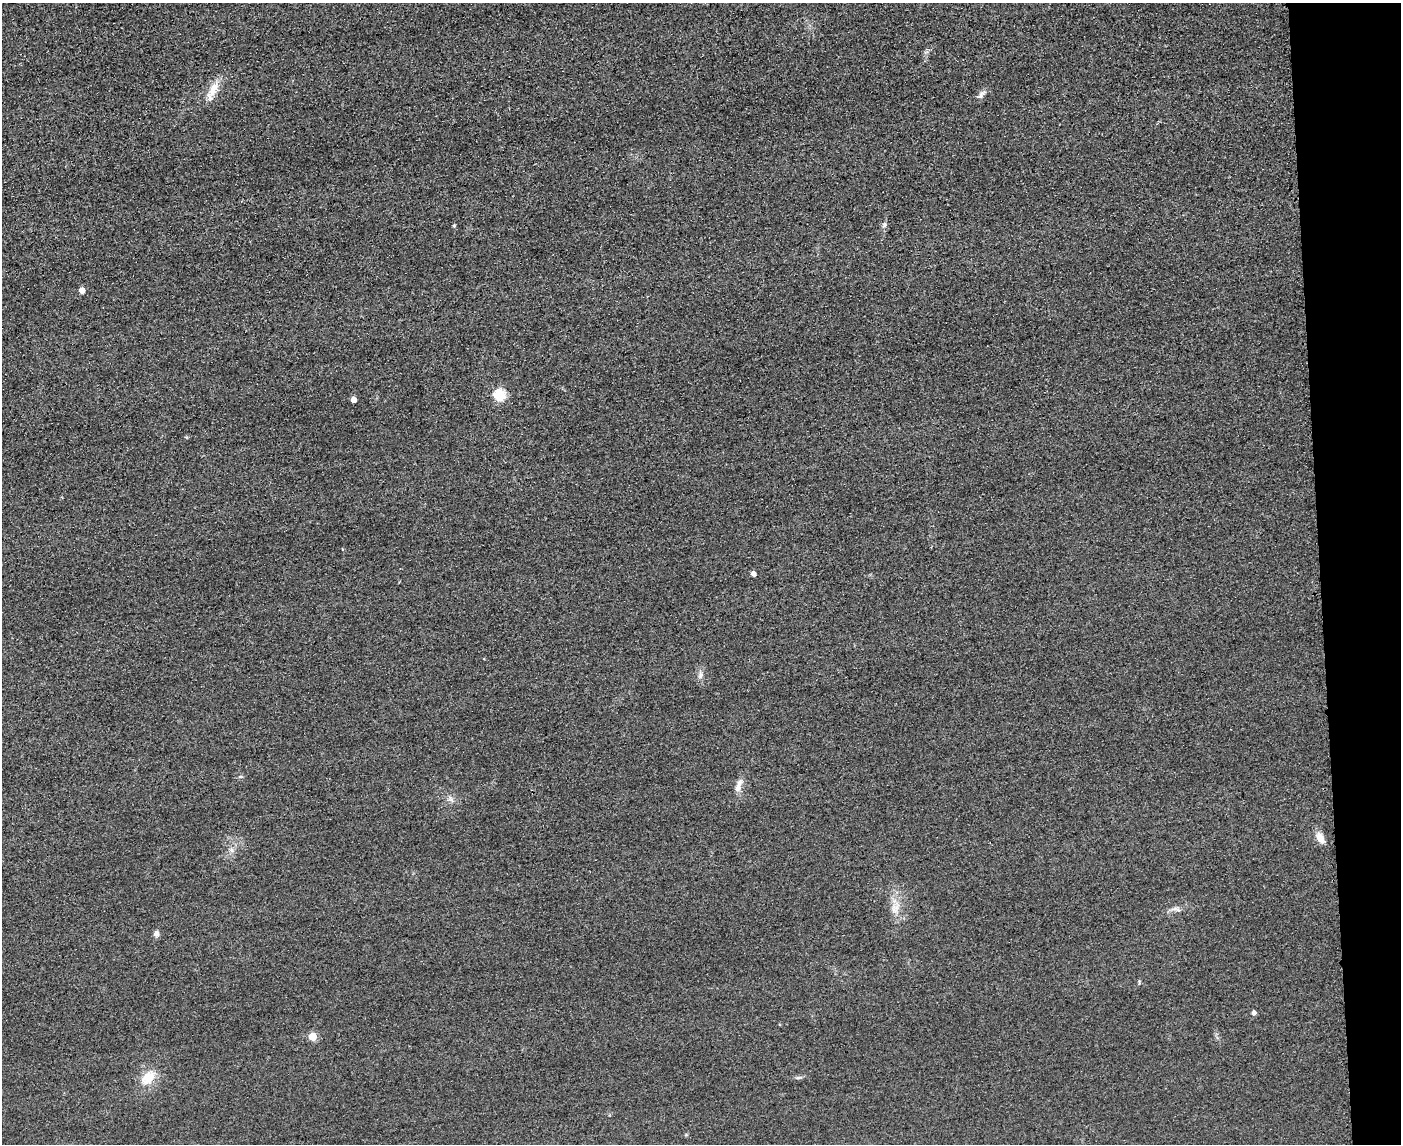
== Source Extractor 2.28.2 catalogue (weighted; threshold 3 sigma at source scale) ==
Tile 9 of 3 x 4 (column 3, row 3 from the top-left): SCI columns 3051-4449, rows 1166-2307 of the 4592 x 4615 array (HDU 1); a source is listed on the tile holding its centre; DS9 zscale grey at full resolution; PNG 1403 x 1146 px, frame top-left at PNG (2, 3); no overlay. Shown black and unused: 6% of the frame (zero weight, under 3 of 4 exposures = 3% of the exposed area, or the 3 px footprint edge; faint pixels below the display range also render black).
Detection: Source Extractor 2.28.2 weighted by HDU 2 'WHT'; one run over the whole footprint, this tile lists its part. Background 0.0645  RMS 0.017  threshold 0.0772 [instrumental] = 3 sigma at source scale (4.5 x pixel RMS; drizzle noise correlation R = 1.50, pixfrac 1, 0.05/0.05 arcsec/px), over >= 5 px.
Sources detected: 19; all 19 listed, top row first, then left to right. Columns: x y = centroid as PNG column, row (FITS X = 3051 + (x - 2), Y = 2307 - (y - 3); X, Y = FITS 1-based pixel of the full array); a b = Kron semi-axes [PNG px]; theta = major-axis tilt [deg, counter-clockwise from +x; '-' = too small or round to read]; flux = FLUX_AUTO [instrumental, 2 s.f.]
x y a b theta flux
214 88 24 10 64 25
981 95 17 5 45 6.6
884 225 7 5 59 3.6
454 226 4 4 - 1.9
82 290 5 4 - 14
499 395 6 6 - 130
353 400 4 4 - 12
753 574 4 4 - 8.6
700 675 10 5 77 5.9
739 786 19 7 73 13
1320 838 13 8 -64 16
231 850 6 6 - 5
894 909 14 8 79 14
1177 909 14 4 -16 5.2
156 933 7 6 - 7.3
1254 1013 5 4 - 5.5
313 1036 5 5 - 40
148 1078 20 14 46 32
798 1078 6 4 1 2.9